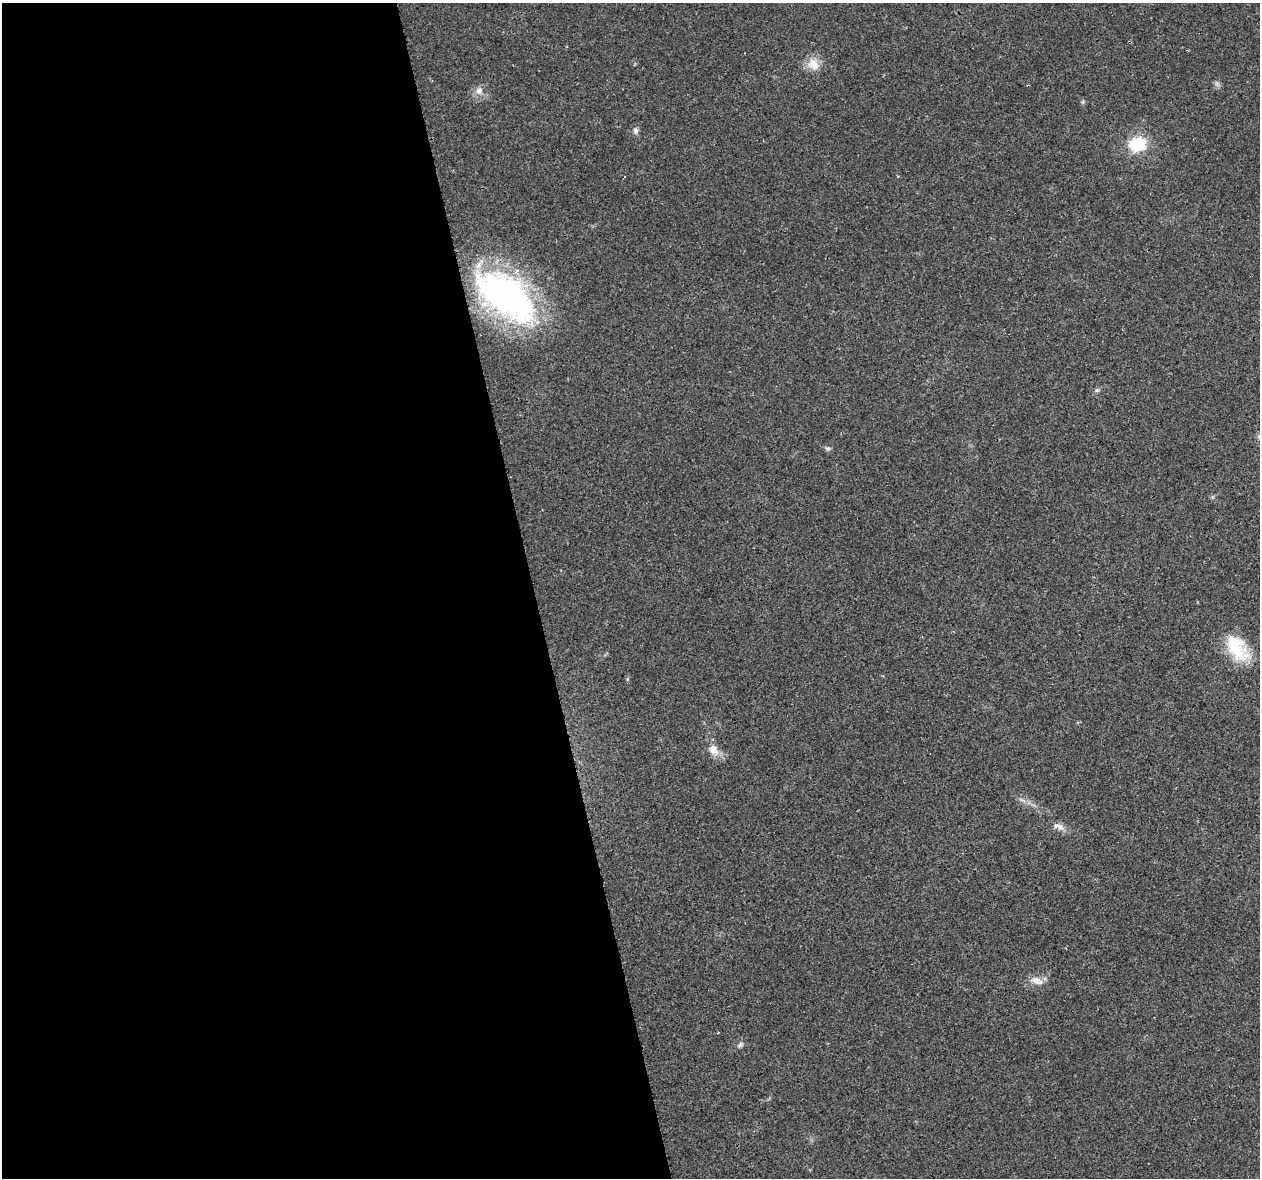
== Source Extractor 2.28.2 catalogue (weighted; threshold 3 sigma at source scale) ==
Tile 9 of 4 x 4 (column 1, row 3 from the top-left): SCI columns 12-1269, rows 1262-2437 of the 5057 x 4923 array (HDU 1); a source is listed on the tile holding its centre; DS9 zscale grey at full resolution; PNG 1262 x 1180 px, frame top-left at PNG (2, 3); no overlay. Shown black and unused: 42% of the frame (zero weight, under 2 of 3 exposures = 3% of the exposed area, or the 3 px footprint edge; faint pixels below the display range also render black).
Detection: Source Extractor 2.28.2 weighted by HDU 2 'WHT'; one run over the whole footprint, this tile lists its part. Background 0.0296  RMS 0.0032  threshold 0.0145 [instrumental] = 3 sigma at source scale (4.5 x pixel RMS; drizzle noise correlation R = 1.50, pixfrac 1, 0.0396/0.0396 arcsec/px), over >= 5 px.
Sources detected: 13; all 13 listed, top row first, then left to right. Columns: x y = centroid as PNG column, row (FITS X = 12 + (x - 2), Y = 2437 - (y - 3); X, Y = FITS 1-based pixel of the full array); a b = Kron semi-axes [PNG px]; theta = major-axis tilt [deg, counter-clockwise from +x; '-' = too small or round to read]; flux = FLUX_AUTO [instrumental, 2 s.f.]
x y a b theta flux
813 64 18 15 -36 4.3
479 91 10 9 - 2
635 131 10 6 -79 1
1137 144 19 16 15 12
505 295 67 36 -37 100
1097 390 6 5 - 0.58
828 448 8 4 -8 0.64
1237 648 36 20 -59 14
883 676 4 3 - 0.27
714 750 16 12 -63 3.5
1058 826 16 7 -16 2
1037 981 19 9 -19 2.8
740 1045 9 6 46 0.84